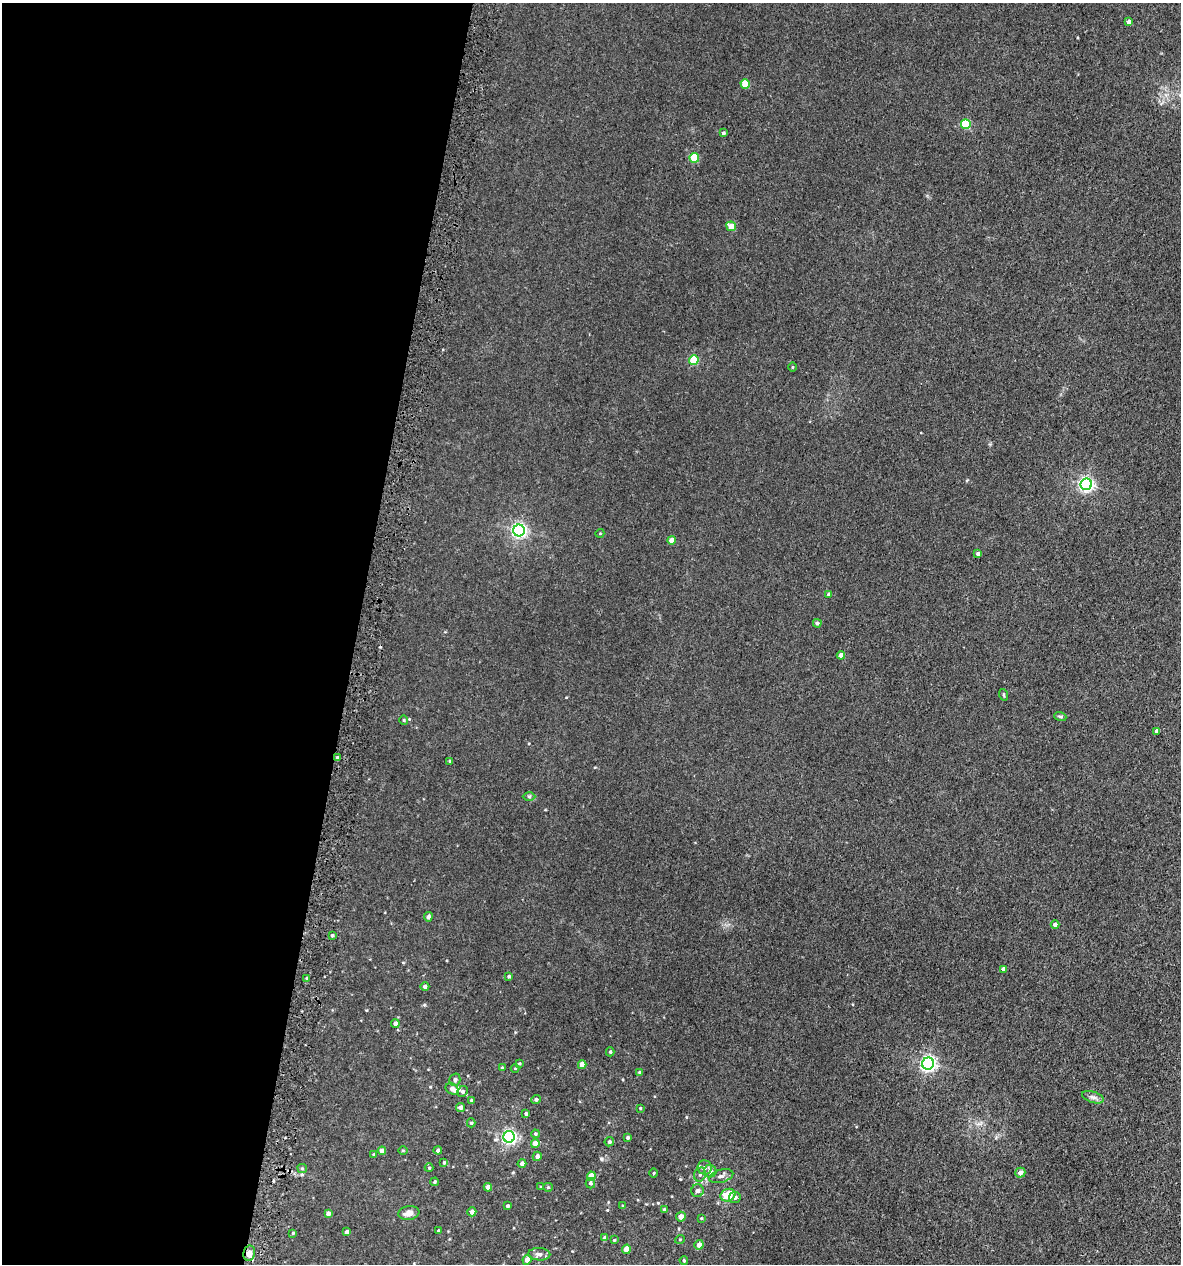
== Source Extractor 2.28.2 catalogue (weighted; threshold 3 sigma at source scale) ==
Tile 5 of 4 x 4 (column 1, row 2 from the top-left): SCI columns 337-1515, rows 2574-3835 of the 5223 x 5150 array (HDU 1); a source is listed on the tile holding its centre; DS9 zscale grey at full resolution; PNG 1183 x 1266 px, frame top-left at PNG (2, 3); each listed source drawn as its Kron ellipse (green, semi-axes under 4 px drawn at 4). Shown black and unused: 30% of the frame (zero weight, under 3 of 5 exposures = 5% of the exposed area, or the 3 px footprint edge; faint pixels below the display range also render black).
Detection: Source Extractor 2.28.2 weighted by HDU 2 'WHT'; one run over the whole footprint, this tile lists its part. Background 0.0171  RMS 0.0029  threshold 0.013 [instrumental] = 3 sigma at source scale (4.5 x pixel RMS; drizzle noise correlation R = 1.50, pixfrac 1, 0.05/0.05 arcsec/px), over >= 5 px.
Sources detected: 98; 1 inside a brighter listed object's ellipse — not listed separately; the other 97 listed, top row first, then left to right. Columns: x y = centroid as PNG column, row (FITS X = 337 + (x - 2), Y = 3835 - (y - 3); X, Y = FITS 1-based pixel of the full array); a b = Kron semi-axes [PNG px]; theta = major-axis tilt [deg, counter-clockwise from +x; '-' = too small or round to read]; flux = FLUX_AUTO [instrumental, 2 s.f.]
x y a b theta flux
1129 22 4 3 - 0.75
745 84 4 4 - 6.3
966 124 5 5 - 13
723 133 3 3 - 0.55
694 158 5 4 - 8.9
731 226 5 4 - 3.9
694 360 5 5 - 13
792 367 4 3 - 0.24
1086 484 6 5 - 65
519 530 6 6 - 67
600 533 4 3 - 0.19
672 540 4 4 - 2.6
978 554 4 3 - 0.8
829 594 4 4 - 0.59
817 623 4 4 - 0.6
841 655 4 4 - 1.7
1004 695 6 3 -71 0.3
1060 716 6 4 -19 0.4
404 720 4 4 - 0.3
1157 731 4 3 - 0.95
337 757 4 3 - 0.41
450 761 4 4 - 0.39
529 796 6 4 -1 0.4
428 917 4 4 - 0.82
1055 925 4 4 - 1
332 935 4 3 - 0.44
1004 969 4 4 - 1.3
509 976 4 3 - 0.46
307 978 4 4 - 0.34
425 987 4 4 - 0.86
395 1024 4 4 - 0.93
610 1052 4 4 - 0.41
519 1063 4 3 - 0.29
928 1064 6 6 - 78
582 1065 4 4 - 2
502 1068 4 3 - 0.28
515 1068 4 3 - 0.22
640 1072 4 4 - 0.4
455 1080 6 5 - 0.73
452 1089 7 5 -31 1.5
462 1091 5 5 - 0.6
1093 1097 11 5 -18 1
536 1099 5 4 - 0.51
471 1100 4 3 - 0.29
460 1107 4 4 - 1
640 1108 3 2 - 0.23
526 1114 3 3 - 0.53
471 1123 4 4 - 0.38
535 1134 4 3 - 0.35
509 1137 6 5 - 60
628 1137 4 3 - 0.48
609 1142 5 4 - 0.45
535 1144 4 4 - 2.3
403 1150 5 3 - 0.23
438 1150 4 4 - 0.89
382 1151 4 4 - 1.9
374 1155 4 3 - 0.34
537 1156 4 4 - 1.1
444 1162 4 3 - 0.36
522 1163 4 4 - 1.2
302 1168 5 4 - 0.36
429 1168 4 4 - 0.27
705 1168 7 7 - 1.1
710 1171 6 6 - 1.3
654 1173 4 3 - 0.21
1020 1173 5 5 - 1.3
700 1174 7 5 74 0.73
591 1176 4 4 - 4.4
721 1176 12 6 15 1.2
435 1182 4 3 - 0.35
590 1183 5 4 - 0.58
488 1187 4 4 - 1.9
541 1187 4 3 - 0.27
548 1187 4 4 - 0.29
697 1191 6 6 - 1
728 1195 8 6 22 5.2
735 1197 6 5 - 0.93
508 1206 3 3 - 0.49
622 1206 4 3 - 0.22
664 1209 4 3 - 0.37
472 1212 4 4 - 1.4
328 1213 4 4 - 0.95
409 1213 10 7 10 1.8
681 1217 5 5 - 1.7
701 1218 4 3 - 0.25
439 1231 3 3 - 0.42
347 1232 4 3 - 0.64
293 1233 4 4 - 0.3
605 1237 4 4 - 0.67
680 1239 5 3 - 0.23
614 1240 3 2 - 0.21
699 1245 5 4 - 1.8
626 1249 4 4 - 3.2
249 1253 8 6 78 2.2
539 1254 11 6 -4 1.1
527 1260 5 4 - 1.5
684 1260 4 3 - 0.32
Overlapping masked pixels (flux is a lower limit): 2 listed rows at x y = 337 757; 249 1253